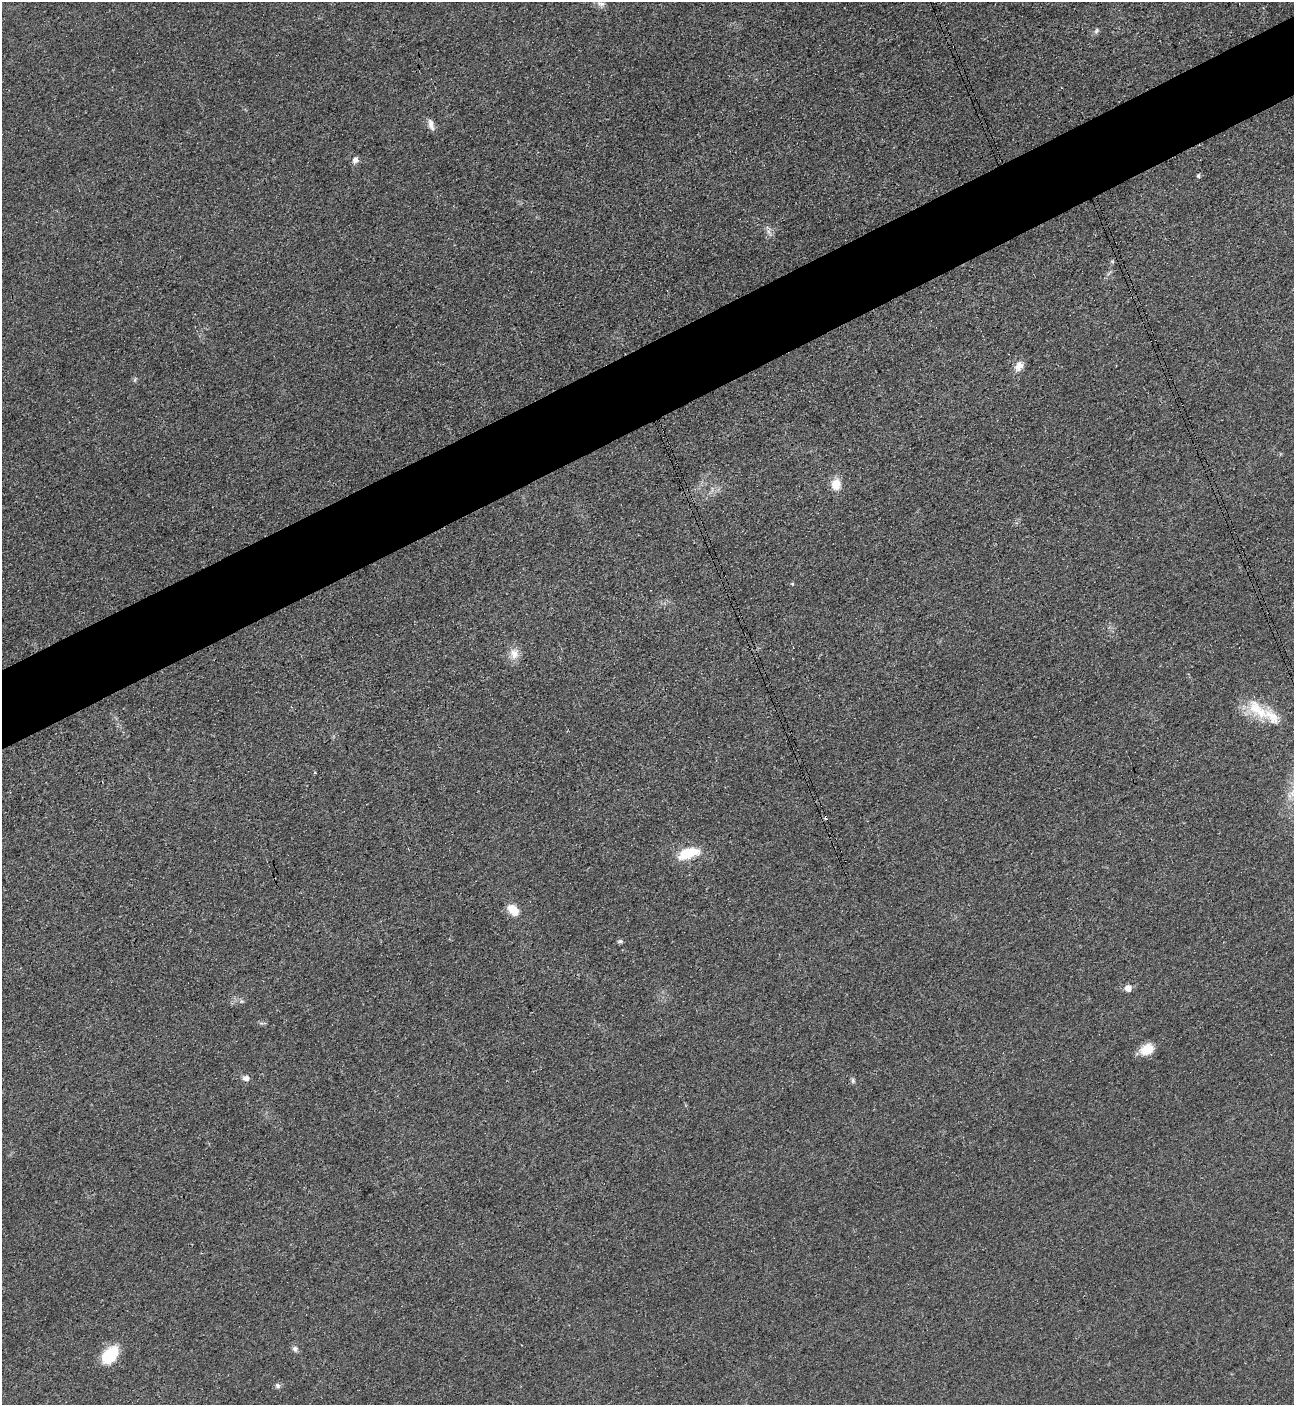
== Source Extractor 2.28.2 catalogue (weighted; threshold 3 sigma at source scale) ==
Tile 10 of 4 x 4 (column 2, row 3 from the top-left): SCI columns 1452-2743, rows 1425-2827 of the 5627 x 5645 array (HDU 1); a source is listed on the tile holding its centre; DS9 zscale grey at full resolution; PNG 1296 x 1407 px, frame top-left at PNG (2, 2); no overlay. Shown black and unused: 6% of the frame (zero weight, under 3 of 4 exposures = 1% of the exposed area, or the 3 px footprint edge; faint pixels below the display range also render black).
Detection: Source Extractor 2.28.2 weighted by HDU 2 'WHT'; one run over the whole footprint, this tile lists its part. Background 0.035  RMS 0.0048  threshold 0.0217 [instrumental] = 3 sigma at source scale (4.5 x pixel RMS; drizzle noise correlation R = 1.50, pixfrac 1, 0.05/0.05 arcsec/px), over >= 5 px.
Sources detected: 23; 1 cosmic-ray / hot-pixel residue — not listed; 1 inside a brighter listed object's ellipse — not listed separately; the other 21 listed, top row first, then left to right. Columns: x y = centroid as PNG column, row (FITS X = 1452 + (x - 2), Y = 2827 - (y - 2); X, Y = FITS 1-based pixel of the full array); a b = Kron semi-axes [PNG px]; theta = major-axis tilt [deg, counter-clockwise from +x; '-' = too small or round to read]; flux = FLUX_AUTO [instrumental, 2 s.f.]
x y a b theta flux
601 4 12 7 -18 2.4
1096 31 8 5 60 1.2
431 124 16 6 -73 2.5
355 160 8 7 - 2.1
1198 176 5 4 - 0.78
1112 261 6 4 -19 0.55
1019 366 13 10 51 3.8
134 380 6 4 89 0.74
836 484 12 10 82 6.8
514 654 15 12 -89 4.8
1258 710 39 16 -41 16
688 853 24 11 19 14
513 910 14 10 -45 6.8
620 941 7 5 -18 0.89
1128 988 6 6 - 3.8
1147 1049 15 11 29 7.9
246 1078 8 6 -2 2.1
853 1080 7 5 84 0.93
295 1349 7 7 - 1.5
110 1355 22 14 48 15
278 1386 7 6 - 1.2